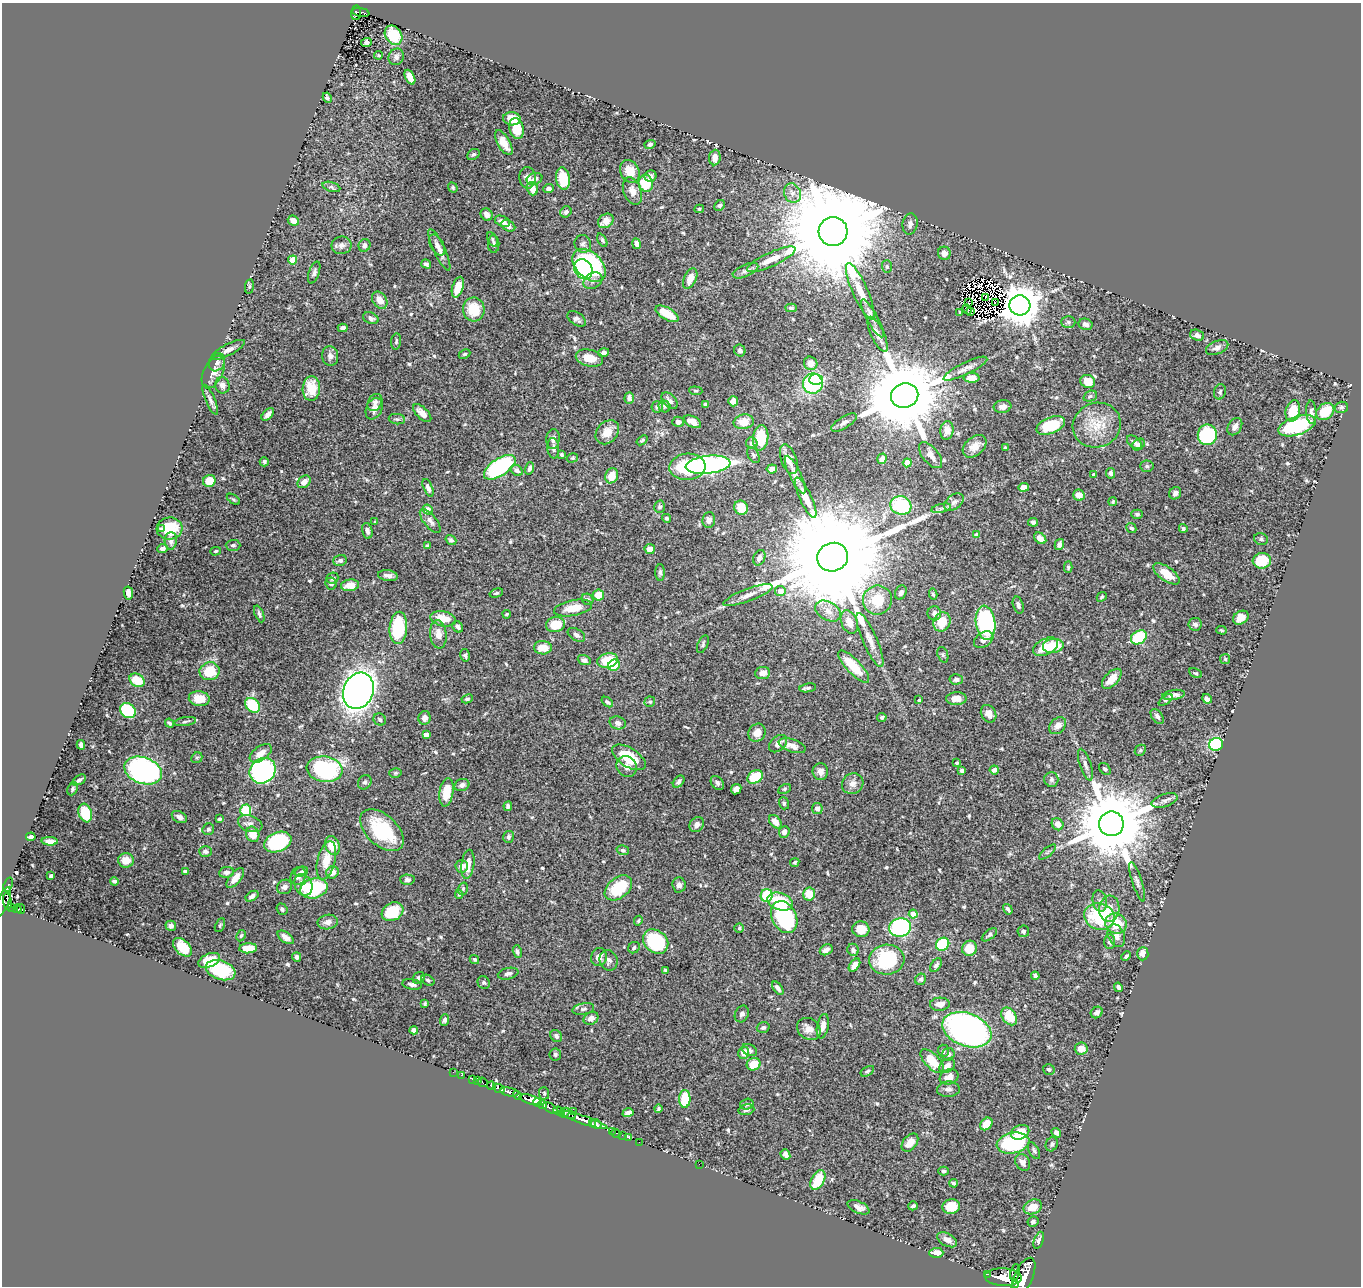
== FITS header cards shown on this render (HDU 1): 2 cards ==
NAXIS1  =                 1359
NAXIS2  =                 1284

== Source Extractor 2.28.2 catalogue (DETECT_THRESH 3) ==
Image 1359 x 1284 px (HDU 1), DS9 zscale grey, 1 PNG px = 1 image px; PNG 1363 x 1288 px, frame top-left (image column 1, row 1284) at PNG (2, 3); each listed source drawn as its Kron ellipse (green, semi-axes under 4 px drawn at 4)
Background 0.614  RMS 0.014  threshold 0.0419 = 3 sigma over >= 5 px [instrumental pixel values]
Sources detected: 612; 6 with non-positive FLUX_AUTO (blend fragments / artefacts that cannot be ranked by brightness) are neither listed nor drawn; of the other 606, the 500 brightest by FLUX_AUTO listed and drawn (106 fainter detections omitted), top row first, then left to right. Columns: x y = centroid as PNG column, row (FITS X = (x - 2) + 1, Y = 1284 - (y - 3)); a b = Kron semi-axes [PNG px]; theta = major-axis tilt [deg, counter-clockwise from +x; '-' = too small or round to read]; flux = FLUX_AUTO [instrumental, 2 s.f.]
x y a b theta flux
361 12 8 3 -9 110
356 13 7 5 85 130
394 35 10 8 -56 30
366 42 5 4 - 3.3
379 55 4 3 - 1.3
396 57 8 7 - 3.5
410 77 8 4 -65 15
327 98 5 4 - 2
512 119 9 6 -5 14
517 128 10 7 -79 22
504 143 14 6 -60 12
650 144 6 4 17 2.1
473 154 7 5 31 2
715 157 8 5 84 7.7
630 171 12 9 -62 14
651 176 6 5 - 3.5
528 178 11 8 -87 6.8
534 179 8 5 21 4.3
563 179 11 7 -82 26
646 183 8 7 - 32
331 187 9 5 -16 2.2
453 188 5 4 - 1.5
532 189 7 5 -73 9.4
548 189 5 4 - 3.1
632 191 14 8 -68 7.6
792 193 10 8 -64 6
720 205 6 5 - 2.1
699 209 5 4 - 1.4
566 212 6 5 - 2.8
487 214 6 5 - 4.8
293 221 6 5 - 5.8
502 221 8 5 -25 5.6
606 221 8 6 37 7.7
910 224 11 7 82 4.2
508 226 7 5 -30 3.7
833 231 14 14 - 33000
492 239 8 4 -62 1.8
602 240 7 4 -62 1.8
494 244 9 5 -89 2.4
583 244 9 8 - 3.3
637 244 5 4 - 3.8
341 245 10 8 9 5
364 245 6 6 - 3.6
437 245 11 6 -60 4.4
439 250 23 5 -65 7.2
944 253 6 6 - 5
771 259 26 7 25 13
293 260 5 4 - 21
426 264 5 4 - 2.3
589 265 19 13 -44 130
887 267 6 5 - 1.9
583 269 10 8 -59 76
745 271 14 6 23 4.1
314 273 11 5 71 2.9
690 279 11 6 65 10
593 281 10 7 34 4.3
249 286 7 4 82 1.4
458 287 11 5 72 15
860 291 31 7 -66 16
985 297 4 2 - 1.8
380 300 9 7 -55 8.5
996 302 2 2 - 1.4
968 303 3 2 - 1.3
1020 305 10 10 - 3000
791 308 6 4 -3 2.1
474 309 12 11 - 26
967 309 5 2 - 1.4
960 312 3 3 - 1.4
971 312 3 2 - 5
667 314 13 6 -30 24
371 318 8 5 -22 3.3
872 318 21 5 -61 5.6
577 319 10 6 -34 3
1068 322 7 6 - 2.1
1085 324 7 5 -13 4
343 328 5 4 - 3.6
878 334 19 6 -64 6
1197 335 7 5 -19 3.6
396 341 8 5 83 1.7
1217 348 12 6 23 4.2
228 350 18 5 27 5.5
740 350 6 5 - 2.9
604 353 5 4 - 3.4
465 354 6 4 25 1.4
330 356 10 8 -83 4.9
589 358 14 8 -13 15
217 362 9 7 59 4.4
811 363 7 6 - 7.7
965 369 24 6 26 6.5
213 372 18 9 63 10
972 378 8 5 0 10
816 379 7 5 2 37
1088 381 7 6 - 15
813 384 10 10 - 77
222 385 8 7 - 4.8
311 388 12 9 87 23
696 391 7 4 -5 1.3
1220 392 8 6 70 2.1
905 395 14 12 20 15000
1090 396 7 5 23 1.8
629 398 6 4 88 2.5
210 400 16 4 -66 3.9
669 401 10 6 -45 4.6
733 401 5 5 - 7.6
375 402 9 7 61 3.7
705 404 4 3 - 1.3
664 406 6 5 - 1.8
657 407 6 5 - 2.6
1002 407 9 6 9 5.7
1341 407 7 5 16 2
374 409 11 8 66 6.7
1293 411 11 7 76 25
1325 411 10 7 40 24
1311 412 12 5 -86 3.8
422 413 11 5 -44 7.1
268 414 7 4 46 4.2
397 419 8 5 -7 1.9
678 422 6 5 - 3.3
693 422 9 5 -28 8.8
744 422 10 7 9 13
844 422 14 6 31 3.5
1051 425 15 8 22 39
1097 425 24 22 22 28
1297 426 19 9 19 92
1235 427 9 6 58 5.1
947 430 9 6 83 5.8
607 432 13 10 48 13
1207 435 10 9 - 96
761 438 13 7 83 36
553 439 10 6 84 4
642 440 6 3 38 1.6
1134 442 8 5 -38 3.9
752 443 6 5 - 3
1138 445 7 5 37 2.4
974 446 13 9 41 9.1
553 448 10 6 -83 2.9
1005 448 4 3 - 1.3
562 455 4 3 - 1.6
753 455 8 5 -62 2
931 455 15 8 -50 6.2
572 458 6 4 16 1.4
789 459 15 7 -70 8.7
882 459 5 4 - 6.3
264 462 4 4 - 2.3
907 463 4 4 - 17
708 465 22 9 6 220
1147 466 7 5 -3 2
500 467 18 8 34 140
687 467 18 13 4 62
530 468 6 4 73 2.9
772 469 5 4 - 5.6
517 470 6 5 - 3.5
1111 473 5 4 - 2.8
1094 474 3 3 - 1.7
795 475 21 6 -64 6.2
612 476 8 6 68 14
209 481 6 6 - 18
304 482 7 5 40 6.9
1024 487 5 4 - 7.9
428 488 9 4 -68 3.8
1175 493 6 5 - 4.7
1079 495 6 5 - 7.4
806 498 22 6 -65 13
233 499 7 4 -35 1.4
954 502 11 7 37 4.2
1113 502 4 4 - 1.4
901 505 10 9 - 59
659 507 6 5 - 2.2
741 508 7 6 - 18
941 508 10 4 13 2.7
428 510 5 4 - 7.4
1137 514 6 4 0 2
666 518 4 4 - 1.7
709 520 8 6 83 3.8
430 521 14 6 -51 4.9
375 522 4 3 - 1.4
1033 522 5 4 - 2.4
170 528 13 11 6 20
1131 528 5 4 - 1.9
1183 528 4 4 - 2.1
161 529 4 4 - 2.2
367 531 8 5 -76 3.3
977 535 4 4 - 6.7
1040 538 7 5 -39 7.1
1261 539 7 5 -18 2.1
451 540 6 4 -36 2
171 541 9 6 88 4.1
233 545 7 5 1 2.2
1059 545 6 4 73 3.4
428 546 4 4 - 1.8
163 549 5 4 - 3.5
650 549 5 5 - 7.6
216 551 5 4 - 1.4
832 557 15 14 - 45000
759 558 8 5 65 2.6
340 560 7 5 20 2.7
1262 561 9 8 - 34
1068 567 6 4 -87 1.7
660 572 8 4 -90 2.2
1166 574 15 7 -35 16
388 576 10 5 -9 4.2
332 578 6 5 - 2.5
331 583 6 5 - 2.6
350 585 9 6 8 12
780 591 5 5 - 9
901 592 7 5 64 2.8
128 593 7 4 -79 7.1
496 593 7 4 17 1.4
933 594 5 3 - 1.5
598 595 5 5 - 16
748 595 26 6 20 8.5
1102 597 5 3 - 1.4
587 599 6 5 - 1.8
877 600 14 14 - 31
1018 605 9 5 -73 2.7
573 608 19 7 11 17
828 611 14 9 -30 9.3
934 613 7 6 - 3.6
259 614 9 4 -68 2.3
507 614 4 3 - 1.5
1241 618 8 6 32 8
443 619 13 7 -10 19
849 622 12 8 -69 10
942 622 10 8 66 19
985 623 17 9 -82 130
555 624 9 7 10 23
1195 624 6 6 - 2.9
458 627 6 5 - 3.1
398 628 16 9 86 63
1221 630 5 4 - 1.3
438 634 14 8 -84 9.3
576 635 9 6 -31 2.7
1139 637 8 6 33 57
870 640 29 7 -66 11
984 640 10 7 33 4.8
703 644 9 5 65 2.2
1053 646 10 7 7 28
1045 647 13 8 26 18
543 648 9 6 -2 14
465 655 6 4 -77 2
943 655 8 5 -71 1.7
1225 659 5 5 - 1.5
584 660 6 5 - 3.3
608 660 10 7 11 24
614 665 6 5 - 23
854 666 21 7 -47 28
210 671 10 9 - 29
763 673 7 6 - 5.5
1195 673 7 4 -25 1.5
956 679 6 5 - 3.3
1112 679 12 6 46 11
137 680 8 6 -33 18
808 688 8 4 10 1.8
358 691 18 15 68 980
1173 695 11 5 8 4
199 699 10 7 -9 15
467 699 6 4 26 1.8
956 699 10 6 1 9.9
1207 699 5 4 - 3.3
919 700 3 3 - 1.4
1166 700 8 4 38 1.6
607 702 6 4 -39 1.9
650 702 5 5 - 1.4
253 705 8 6 -41 38
128 710 8 7 - 54
989 714 9 7 -58 6.6
1157 716 8 5 -53 2.9
882 717 5 4 - 2
424 718 7 6 - 4.7
380 719 6 5 - 2.1
185 722 11 4 9 2
169 723 5 3 - 2.1
618 723 8 6 -16 4.5
1058 726 9 7 45 6.3
757 733 9 8 - 7.9
426 735 4 4 - 6
778 744 10 7 42 5.7
1216 744 7 6 - 63
81 745 5 4 - 2.9
792 746 14 6 -18 6.6
1140 750 6 5 - 1.6
261 753 12 7 35 8.7
629 757 19 9 -32 38
197 758 6 5 - 1.7
957 763 3 3 - 1.4
1085 765 16 5 -72 4
627 766 11 10 - 6.2
325 769 18 12 -8 130
1105 769 7 5 -48 2
994 770 4 4 - 4
143 771 19 13 -20 240
263 771 14 12 40 240
962 771 4 4 - 2.6
820 772 8 7 - 5.2
395 773 6 4 15 1.4
755 777 8 6 33 27
1051 779 7 7 - 2.4
79 780 7 4 32 2.5
365 782 7 6 - 2.6
679 782 7 4 48 3.1
717 783 8 5 -51 3
853 784 11 10 - 6.2
462 785 7 6 - 4.1
72 789 7 5 66 1.6
736 789 5 5 - 5.9
784 789 7 4 28 1.5
446 792 14 7 80 23
1165 800 13 6 19 4.2
784 803 6 5 - 1.8
508 806 5 4 - 2.7
817 808 5 5 - 3.3
246 810 6 5 - 41
85 813 9 6 -71 30
179 817 8 5 -29 4
220 819 4 3 - 1.6
775 822 7 5 -49 8.7
250 824 13 8 -20 5.5
1058 824 6 5 - 6.7
1111 824 12 12 - 12000
697 825 8 6 54 4.7
208 829 6 5 - 2
382 830 26 15 -43 55
784 832 6 5 - 4
253 834 8 6 -70 14
31 837 5 4 - 3.8
508 837 6 5 - 2.3
50 841 8 4 -3 5.6
278 842 14 9 22 92
332 846 10 7 -71 20
623 850 6 4 -17 2
205 851 6 5 - 2.8
1047 852 10 3 40 1.6
126 860 8 7 - 10
326 860 19 9 76 15
795 862 5 4 - 1.5
468 864 15 6 83 12
462 866 6 6 - 4.8
185 871 4 3 - 1.5
227 872 7 5 6 3.1
301 872 7 4 18 2.3
332 872 6 6 - 6.5
51 876 4 4 - 2.7
298 876 9 7 70 5.6
235 878 12 5 50 8.2
407 880 7 5 -2 3.2
114 881 4 3 - 2.1
1137 882 20 5 -72 4.1
8 885 7 3 69 35
303 885 11 8 -66 10
679 885 7 6 - 3.9
284 887 8 7 - 3.7
314 888 14 10 15 78
618 888 15 10 39 42
463 889 6 4 71 1.6
459 894 4 4 - 1.4
809 894 6 6 - 18
767 895 6 6 - 51
252 896 7 4 32 3.2
7 901 8 3 -83 300
1100 901 11 7 -78 4.2
3 902 15 5 69 530
780 902 13 8 -18 42
11 907 3 3 - 61
17 909 4 3 - 120
21 909 4 3 - 81
282 909 6 5 - 1.9
1008 909 5 3 - 1.9
1109 909 13 10 84 12
392 912 11 8 29 31
913 914 4 4 - 9
784 917 17 12 -63 100
1099 917 15 13 -18 61
638 921 5 4 - 1.3
328 922 10 7 11 5.1
1116 924 11 10 - 26
220 925 7 4 64 1.4
171 926 5 5 - 2.8
900 927 11 9 11 160
739 928 4 4 - 1.5
861 929 9 8 - 12
1023 931 6 6 - 2.4
989 935 9 4 39 2.2
241 936 6 4 61 1.6
1116 936 12 8 -67 6.6
286 937 9 5 -35 5.1
656 942 14 11 -40 72
1110 942 7 5 86 2.7
943 944 7 6 - 52
182 947 11 7 -45 20
248 948 9 5 3 11
634 948 6 5 - 2.1
969 948 8 7 - 20
826 950 7 5 29 4.5
853 950 6 5 - 2.6
517 952 6 4 -74 2.2
1143 954 6 5 - 7.5
1126 956 5 3 - 2.1
297 957 5 4 - 3
599 957 9 8 - 7.6
474 959 5 4 - 1.4
887 959 17 15 6 67
209 960 11 6 21 24
609 960 10 9 - 4.9
855 965 7 4 53 6
936 965 8 4 55 2.5
221 970 15 9 -18 45
665 970 4 3 - 1.5
508 974 10 5 12 3.4
1035 976 4 4 - 2
419 978 6 5 - 3
921 979 6 5 - 2.1
428 980 7 5 -29 2.1
484 983 6 6 - 1.9
412 984 10 5 -9 3.7
1118 987 5 3 - 2.6
778 988 7 4 -54 3.6
425 1004 3 3 - 1.3
940 1004 10 6 3 7.6
583 1009 11 5 11 3.3
1097 1012 6 5 - 3.6
742 1014 8 6 65 3.1
1009 1016 10 7 -53 25
591 1018 8 6 28 4.7
445 1020 6 4 68 2.3
823 1026 12 5 79 5.8
763 1027 6 5 - 2.2
809 1029 12 10 -36 7.4
414 1030 4 4 - 3.8
967 1030 25 16 -20 420
556 1036 6 5 - 2.6
1081 1049 6 6 - 8.4
749 1050 8 5 -29 2.8
943 1051 6 5 - 2.3
744 1053 6 5 - 7.7
555 1054 6 6 - 2
948 1054 6 6 - 3.2
932 1061 15 7 -45 21
754 1064 7 6 - 18
947 1066 8 6 33 5.3
1049 1069 6 5 - 1.9
867 1071 7 4 31 1.5
453 1072 2 2 - 4.6
461 1075 3 2 - 18
949 1077 10 7 22 6.5
472 1079 3 2 - 16
478 1081 3 2 - 16
483 1082 5 3 - 42
491 1086 4 3 - 120
499 1088 6 3 -23 170
948 1089 11 8 3 3.7
509 1092 9 4 -11 580
544 1093 6 5 - 1.4
518 1095 5 3 - 310
685 1099 9 5 89 34
530 1100 11 4 -16 1400
537 1102 4 2 - 160
747 1104 7 5 18 2.6
542 1105 5 4 - 200
550 1108 8 4 -32 220
658 1109 4 4 - 1.4
746 1110 8 5 15 3
558 1111 5 3 - 310
573 1111 2 2 - 16
565 1113 5 4 - 96
628 1113 6 4 17 3.5
570 1115 6 3 -19 78
583 1120 26 4 -19 1100
592 1124 3 2 - 230
596 1124 5 4 - 610
986 1124 7 5 48 14
612 1131 2 2 - 12
1020 1132 9 7 22 18
616 1133 5 3 - 27
1056 1133 5 4 - 4.3
622 1135 2 2 - 11
628 1137 3 2 - 12
639 1142 2 2 - 9
910 1143 10 7 50 9.7
1013 1143 16 10 10 86
1052 1144 7 6 - 2.1
1034 1151 9 5 -63 2
785 1154 6 4 -67 3.5
1023 1162 9 7 -57 4.2
699 1164 2 2 - 7.9
943 1171 5 4 - 1.7
818 1180 11 6 61 26
954 1183 4 3 - 1.5
913 1206 5 3 - 2.2
858 1207 12 6 -25 5.7
951 1207 9 7 15 19
1033 1207 9 7 24 13
1033 1222 5 5 - 2.6
947 1240 11 6 -28 6.3
1039 1240 9 4 70 3.1
936 1253 7 5 1 8.4
1015 1273 9 3 79 410
988 1274 3 2 - 54
1003 1277 18 8 -3 2400
1023 1277 21 9 66 3500
1016 1285 3 2 - 200
At the frame edge (FLAGS 8, measured only in part): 1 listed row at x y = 3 902
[106 fainter detections neither listed nor drawn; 6 non-positive-flux detections neither listed nor drawn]